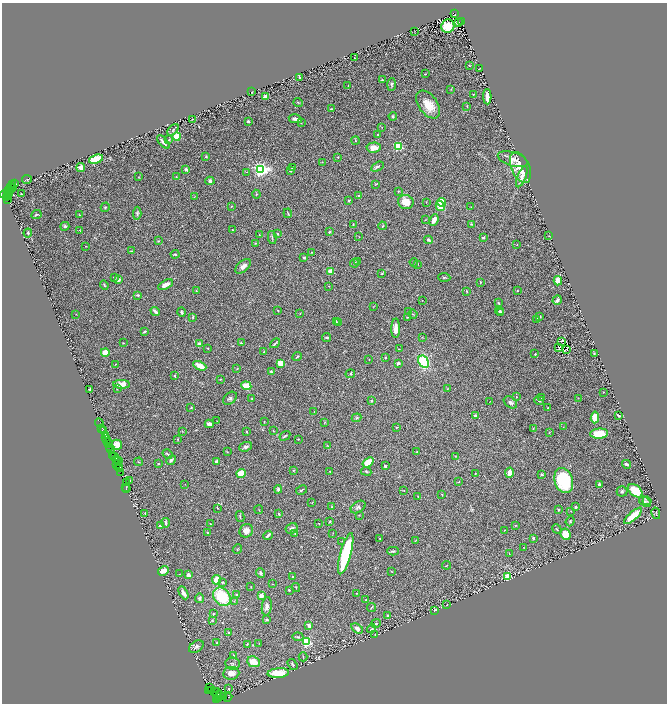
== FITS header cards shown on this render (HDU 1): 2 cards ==
NAXIS1  =                 1330
NAXIS2  =                 1403

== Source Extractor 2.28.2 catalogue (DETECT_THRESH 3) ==
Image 1330 x 1403 px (HDU 1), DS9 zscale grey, zoomed out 1/2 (1 PNG px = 2 x 2 image px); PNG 669 x 706 px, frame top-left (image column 2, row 1402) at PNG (2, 3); each listed source drawn as its Kron ellipse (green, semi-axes under 4 px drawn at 4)
Background 1.6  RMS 0.034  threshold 0.101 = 3 sigma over >= 5 px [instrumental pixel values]
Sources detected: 406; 40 cannot appear on this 1/2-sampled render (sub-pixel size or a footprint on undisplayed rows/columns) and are neither listed nor drawn; the other 366 listed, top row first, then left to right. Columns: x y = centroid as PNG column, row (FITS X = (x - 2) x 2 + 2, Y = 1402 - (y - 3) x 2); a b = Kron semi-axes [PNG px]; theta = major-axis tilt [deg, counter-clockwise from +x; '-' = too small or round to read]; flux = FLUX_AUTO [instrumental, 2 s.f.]
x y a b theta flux
454 14 4 3 - 1200
459 22 2 1 - 280
461 22 4 2 - 950
448 26 7 6 - 200
414 31 2 1 - 1.8
354 58 3 1 - 1.8
469 66 2 2 - 2.8
480 68 2 1 - 2
425 74 2 1 - 3.9
299 78 3 2 - 9.9
382 80 3 3 - 7.1
392 84 6 3 86 11
348 86 3 2 - 5.4
451 89 3 2 - 4.3
251 92 2 2 - 3.1
473 94 3 2 - 5.1
265 97 3 3 - 49
487 97 7 3 -88 51
298 102 4 2 - 4.5
428 105 16 9 -53 110
467 107 4 2 - 3.1
331 109 3 2 - 4.4
393 116 4 4 - 7.9
192 119 3 3 - 4.4
295 119 7 3 -11 25
248 121 2 2 - 13
301 123 3 2 - 3.6
382 127 2 2 - 2.1
173 130 7 3 48 10
377 134 2 2 - 4.3
177 137 4 4 - 130
169 140 3 2 - 4.6
355 141 4 2 - 5.1
163 142 8 3 -46 28
398 146 3 3 - 590
374 148 7 5 3 53
206 156 3 2 - 8.1
338 157 2 2 - 2.7
96 159 7 4 18 180
513 159 15 7 -18 63
322 162 3 2 - 3.2
377 167 7 2 29 12
520 167 16 9 -66 140
81 168 4 4 - 49
292 168 3 2 - 4
186 169 3 2 - 15
261 170 4 3 - 1900
290 171 4 2 - 4
247 172 2 2 - 4.2
139 177 3 2 - 3.6
176 177 3 2 - 3.1
522 177 11 4 68 31
27 179 5 3 - 7
210 181 4 3 - 14
15 183 3 3 - 330
376 184 3 1 - 4
13 185 3 2 - 620
10 187 4 3 - 530
13 187 2 2 - 580
9 191 4 1 - 490
398 192 3 2 - 3.7
6 193 8 2 27 630
9 193 3 2 - 620
21 194 3 2 - 5
256 194 4 2 - 4.9
7 195 3 2 - 430
358 196 2 2 - 6
6 197 3 1 - 100
194 197 3 2 - 2.2
7 200 2 1 - 170
349 200 3 2 - 7
406 202 8 7 - 100
426 202 2 2 - 2
441 202 4 3 - 160
231 206 3 2 - 2.8
440 206 5 4 - 100
105 207 5 3 - 7.6
471 207 3 2 - 2.6
137 213 6 3 85 10
288 213 4 2 - 5.5
36 215 5 2 - 8.6
80 215 2 2 - 3.2
425 219 2 2 - 2.6
434 220 6 4 66 38
471 224 4 3 - 5.6
353 225 3 2 - 5
65 226 4 4 - 10
382 226 4 2 - 4.7
80 230 3 2 - 3
232 230 2 2 - 3.9
329 232 3 2 - 6.1
28 233 4 3 - 8.7
277 234 2 2 - 14
259 235 3 2 - 4
549 236 3 2 - 2.9
272 237 7 2 -81 8
359 237 2 1 - 1.7
483 238 3 2 - 9.2
428 240 4 2 - 11
158 241 3 3 - 6.1
256 243 3 3 - 6
517 245 2 2 - 2.8
86 246 3 2 - 3
131 251 3 2 - 4
312 252 2 2 - 3.1
175 254 4 3 - 7.3
304 257 2 2 - 16
358 261 4 3 - 6.1
414 262 4 2 - 3.3
354 263 4 3 - 9.9
417 264 2 2 - 3.4
243 266 9 5 42 28
330 271 2 2 - 150
382 273 4 2 - 4.4
444 277 6 3 -5 7.9
115 278 3 3 - 5.5
118 280 3 3 - 14
558 281 4 3 - 56
480 282 2 2 - 4.5
104 285 5 3 - 6.4
165 285 8 4 30 36
329 286 2 1 - 1.7
196 291 4 3 - 4.7
467 291 3 2 - 4.8
517 291 2 2 - 3
138 295 4 2 - 11
422 300 2 2 - 2.1
557 300 5 3 - 16
499 303 3 3 - 8.1
373 307 3 2 - 2.2
278 310 2 2 - 3.7
155 311 5 2 - 20
499 311 4 4 - 10
181 312 5 2 - 10
409 312 3 2 - 4.7
501 313 3 2 - 3.8
76 314 2 1 - 2.3
300 314 2 2 - 3.2
413 314 5 2 - 5.2
193 317 2 2 - 8.3
408 317 3 2 - 6.3
540 317 3 2 - 2.9
537 319 3 2 - 6.3
336 322 3 2 - 3.7
339 322 2 1 - 2.3
396 328 10 4 88 47
144 332 3 2 - 12
422 337 3 1 - 2.6
327 338 4 3 - 5.4
561 342 2 1 - 6
123 343 2 1 - 4.3
241 343 4 3 - 7.8
275 343 6 1 43 8.9
199 344 3 3 - 18
208 348 3 2 - 5.7
558 348 2 1 - 2.1
399 349 3 2 - 2.4
566 350 2 1 - 1.2
105 352 4 3 - 110
264 352 4 2 - 5.3
594 353 3 2 - 4.2
535 354 2 2 - 10
297 357 5 2 - 6.2
385 357 2 2 - 6.7
369 359 2 2 - 2.7
424 362 6 5 - 360
281 363 4 3 - 140
398 363 4 3 - 14
116 364 3 2 - 2.8
200 366 7 3 -25 83
237 369 3 2 - 3.2
271 372 4 2 - 11
350 374 4 3 - 6.6
174 376 3 2 - 4.6
220 379 3 2 - 3.5
122 384 8 4 0 69
246 386 5 4 - 110
90 389 3 2 - 5.7
117 389 2 2 - 2.8
447 389 4 3 - 4.9
603 392 2 1 - 3.4
516 397 3 2 - 4.7
230 398 8 5 42 18
541 398 2 2 - 2.4
578 398 3 2 - 1.7
252 399 2 2 - 3.6
371 401 3 3 - 6.1
539 401 5 2 - 7.4
490 402 2 1 - 2.2
510 402 7 5 -37 19
191 408 3 2 - 3.7
548 408 2 2 - 4.2
314 412 3 2 - 3.3
475 415 2 2 - 35
618 415 3 2 - 6.8
595 417 6 4 83 99
356 418 5 3 - 8.3
217 421 2 1 - 1.9
264 422 3 2 - 3.1
99 423 5 1 - 100
324 423 4 2 - 3.2
209 424 4 3 - 39
563 427 2 1 - 1.8
102 428 2 1 - 140
396 428 3 2 - 3.7
533 428 3 2 - 3.9
104 430 3 1 - 45
182 431 3 2 - 2.8
273 431 2 2 - 2.9
246 432 3 2 - 3.8
549 432 4 2 - 2.8
599 434 9 5 3 110
105 436 3 2 - 390
285 436 6 2 31 11
105 438 2 1 - 180
106 439 3 1 - 110
178 439 3 2 - 4.2
299 439 2 1 - 2.5
109 443 5 1 - 370
117 445 5 5 - 49
328 446 3 2 - 3.5
109 447 2 1 - 100
245 447 6 4 22 17
111 449 3 1 - 140
227 452 4 2 - 3.1
417 452 3 3 - 4.7
167 454 5 2 - 5.8
113 455 2 1 - 230
455 456 3 3 - 3.2
115 457 3 2 - 380
116 460 3 1 - 240
171 460 5 3 - 15
118 461 2 1 - 160
139 462 4 2 - 4.2
216 462 3 2 - 31
368 462 6 4 37 100
116 464 3 1 - 360
158 464 2 2 - 4.2
627 464 4 2 - 16
385 466 4 2 - 10
118 467 3 1 - 210
120 469 3 2 - 540
293 470 2 2 - 5.7
330 471 2 2 - 3.4
366 471 5 3 - 8.4
121 472 3 3 - 590
241 473 5 4 - 91
475 473 3 2 - 4.1
509 473 5 3 - 53
542 474 4 2 - 7.8
130 480 3 2 - 3.7
564 481 13 9 -75 380
459 482 3 2 - 2.9
126 483 2 1 - 200
185 484 2 2 - 2
599 485 2 2 - 33
126 487 3 1 - 150
126 489 4 2 - 320
278 489 4 3 - 15
301 490 6 2 30 8.8
404 491 3 2 - 2.6
622 491 5 5 - 11
635 491 8 5 -38 210
442 495 3 2 - 3.2
418 496 3 2 - 3.2
647 501 4 3 - 12
645 502 6 4 -35 14
312 503 3 2 - 2.2
332 507 3 2 - 4.6
358 507 8 5 33 17
576 507 2 2 - 19
217 508 3 2 - 3.4
259 510 4 2 - 3.1
558 510 3 2 - 5.9
571 511 2 2 - 2.2
145 513 3 2 - 3.1
656 513 6 2 -77 4.8
279 514 3 2 - 6.2
359 515 2 2 - 2.9
633 516 11 4 41 150
240 517 5 3 - 7.3
570 521 5 2 - 5.7
330 522 3 2 - 5.7
166 523 5 3 - 16
210 523 2 1 - 2.3
319 523 2 2 - 3
516 525 3 2 - 3.2
160 526 4 2 - 8.9
292 528 6 5 - 18
557 529 5 3 - 7.4
504 530 2 2 - 2.3
246 531 7 6 - 42
207 532 3 2 - 2.9
295 533 3 3 - 3.9
333 533 3 2 - 2.6
565 534 6 5 - 110
268 535 5 2 - 17
533 538 3 2 - 8.5
380 539 2 2 - 3.5
342 541 3 2 - 2.7
415 541 2 2 - 2.7
523 547 2 2 - 2.3
237 549 5 2 - 5.2
393 551 6 3 -1 11
346 554 21 5 75 490
509 554 2 1 - 2.2
446 565 4 2 - 4.4
163 571 6 4 30 51
392 572 3 2 - 4.7
260 573 5 4 - 10
179 574 2 2 - 2.3
189 575 3 3 - 38
508 576 3 3 - 300
293 577 2 2 - 5.6
217 580 5 4 - 110
222 582 3 3 - 7.2
273 584 3 2 - 3
251 587 2 2 - 3.2
296 588 4 2 - 4.9
289 590 2 2 - 6.1
183 593 7 3 -61 29
356 593 2 2 - 2.7
237 594 3 2 - 4.2
261 596 2 2 - 140
222 597 10 7 -49 280
200 598 5 4 - 15
365 600 2 2 - 3.6
234 601 3 2 - 3.7
447 605 2 1 - 2.1
267 606 9 5 82 23
371 607 5 2 - 6
435 610 2 2 - 11
213 614 3 2 - 4.3
387 615 3 2 - 7.1
212 620 3 3 - 4.2
267 620 4 3 - 7.9
376 623 5 3 - 5.7
309 625 3 2 - 34
357 629 6 4 -34 30
371 629 5 3 - 6
229 633 3 3 - 4.9
375 635 3 2 - 3
298 637 5 3 - 8.3
307 641 3 3 - 720
217 643 3 2 - 3.5
247 644 3 2 - 5.5
259 644 3 2 - 2.1
196 647 8 5 35 19
234 655 4 2 - 4
303 657 4 2 - 4.8
253 662 6 5 - 88
233 663 7 6 - 18
293 665 6 3 -55 7.2
231 673 8 6 6 62
278 673 11 5 5 170
210 688 2 1 - 180
229 688 2 2 - 8.8
211 690 2 1 - 130
209 691 2 2 - 220
214 691 3 1 - 89
217 694 5 2 - 450
220 695 5 2 - 1700
224 696 3 2 - 1200
219 697 3 1 - 1600
228 697 5 2 - 470
216 699 2 1 - 490
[40 sub-pixel or undisplayed-footprint detections neither listed nor drawn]